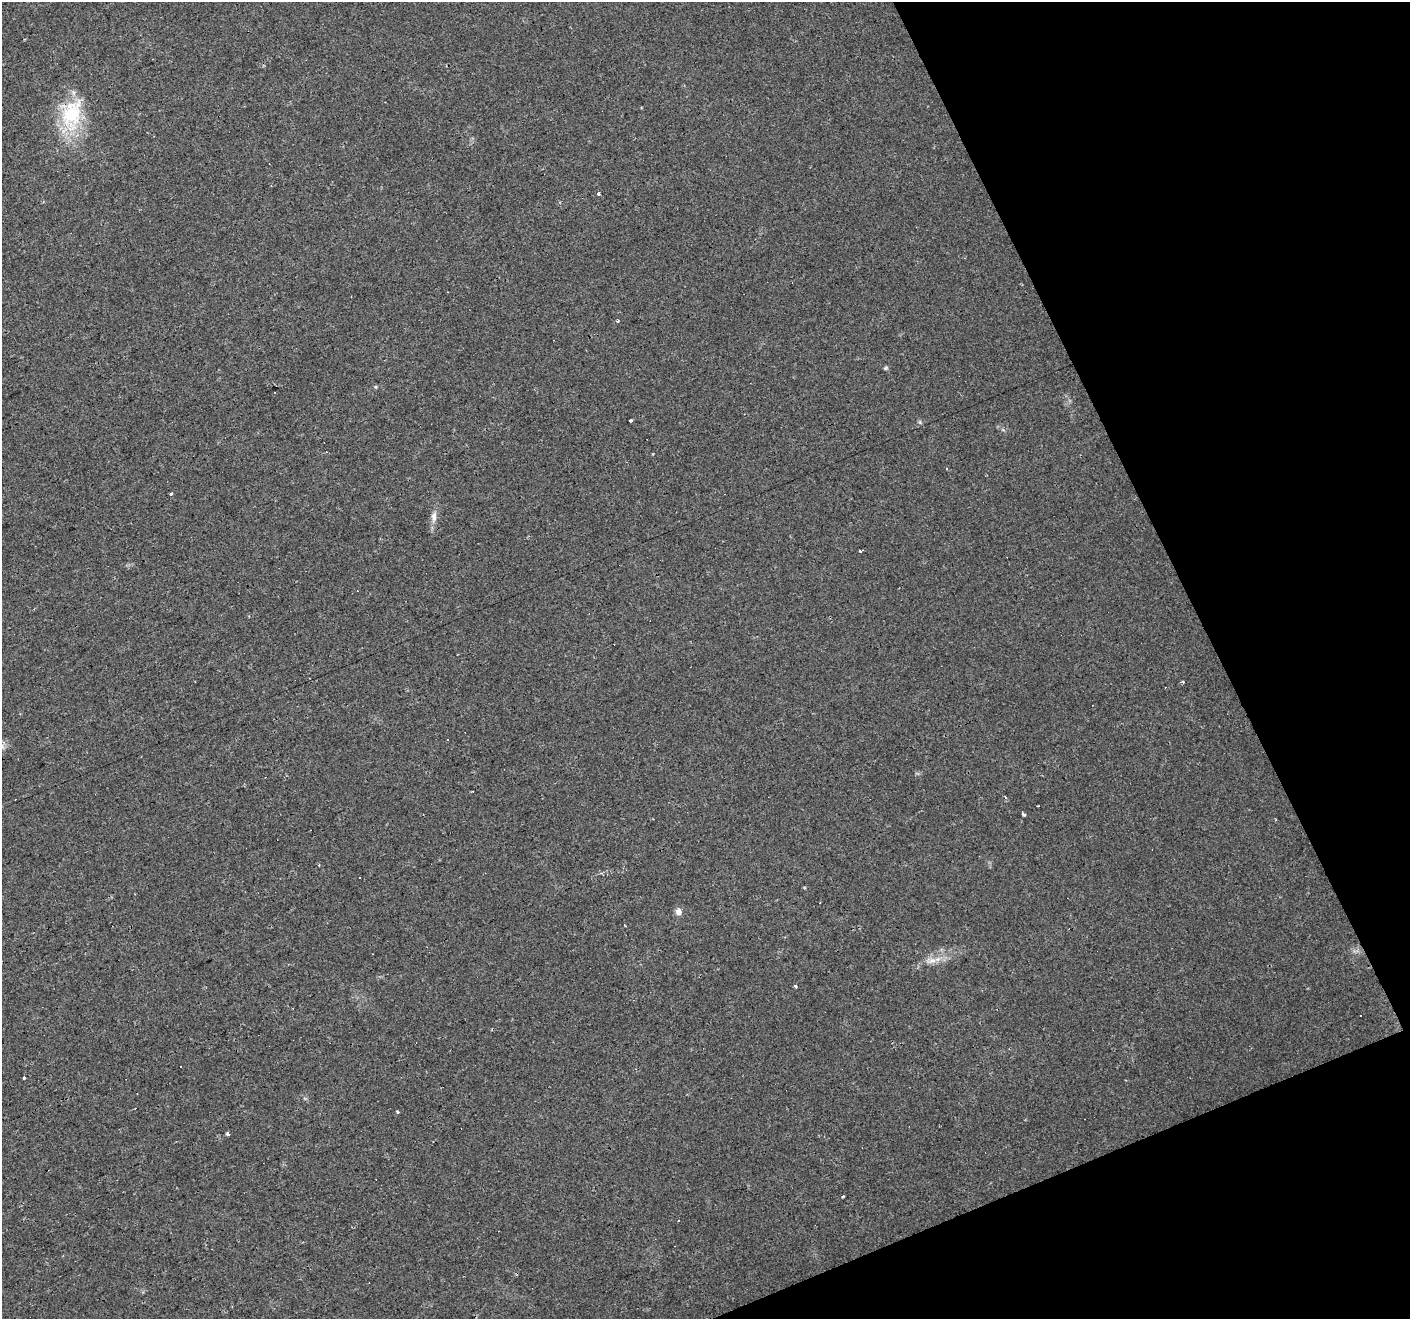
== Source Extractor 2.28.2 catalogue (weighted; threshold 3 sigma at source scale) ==
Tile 12 of 4 x 4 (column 4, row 3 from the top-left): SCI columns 4224-5631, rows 1401-2717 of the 5631 x 5490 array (HDU 1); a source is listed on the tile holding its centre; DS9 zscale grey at full resolution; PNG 1412 x 1321 px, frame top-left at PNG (2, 2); no overlay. Shown black and unused: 20% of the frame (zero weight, under 2 of 3 exposures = <1% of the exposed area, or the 3 px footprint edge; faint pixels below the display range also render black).
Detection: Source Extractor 2.28.2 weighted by HDU 2 'WHT'; one run over the whole footprint, this tile lists its part. Background 0.034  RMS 0.0061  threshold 0.0276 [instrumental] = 3 sigma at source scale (4.5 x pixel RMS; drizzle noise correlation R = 1.50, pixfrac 1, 0.0396/0.0396 arcsec/px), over >= 5 px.
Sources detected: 33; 11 cosmic-ray / hot-pixel residue — not listed; the other 22 listed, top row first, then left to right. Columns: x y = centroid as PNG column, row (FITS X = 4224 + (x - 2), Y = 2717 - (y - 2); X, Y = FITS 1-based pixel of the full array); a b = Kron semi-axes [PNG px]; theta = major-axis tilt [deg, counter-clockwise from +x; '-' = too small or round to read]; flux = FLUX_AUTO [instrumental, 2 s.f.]
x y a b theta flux
71 115 44 28 84 39
599 193 3 3 - 2.7
617 321 4 3 - 0.69
885 368 6 5 - 0.91
376 387 5 4 - 0.83
275 393 2 2 - 0.36
630 420 3 3 - 4.5
920 422 6 4 -89 0.91
171 494 3 3 - 4.5
434 517 15 7 87 4
860 551 3 3 - 1.7
1182 681 3 3 - 2
1024 814 4 3 - 1.6
319 865 4 3 - 0.68
678 912 6 6 - 4.4
931 961 18 7 12 5.6
795 986 3 3 - 1.4
1360 1016 3 3 - 1.9
24 1078 3 3 - 2.7
398 1112 4 3 - 0.82
228 1133 3 3 - 3.6
843 1196 3 3 - 1.6